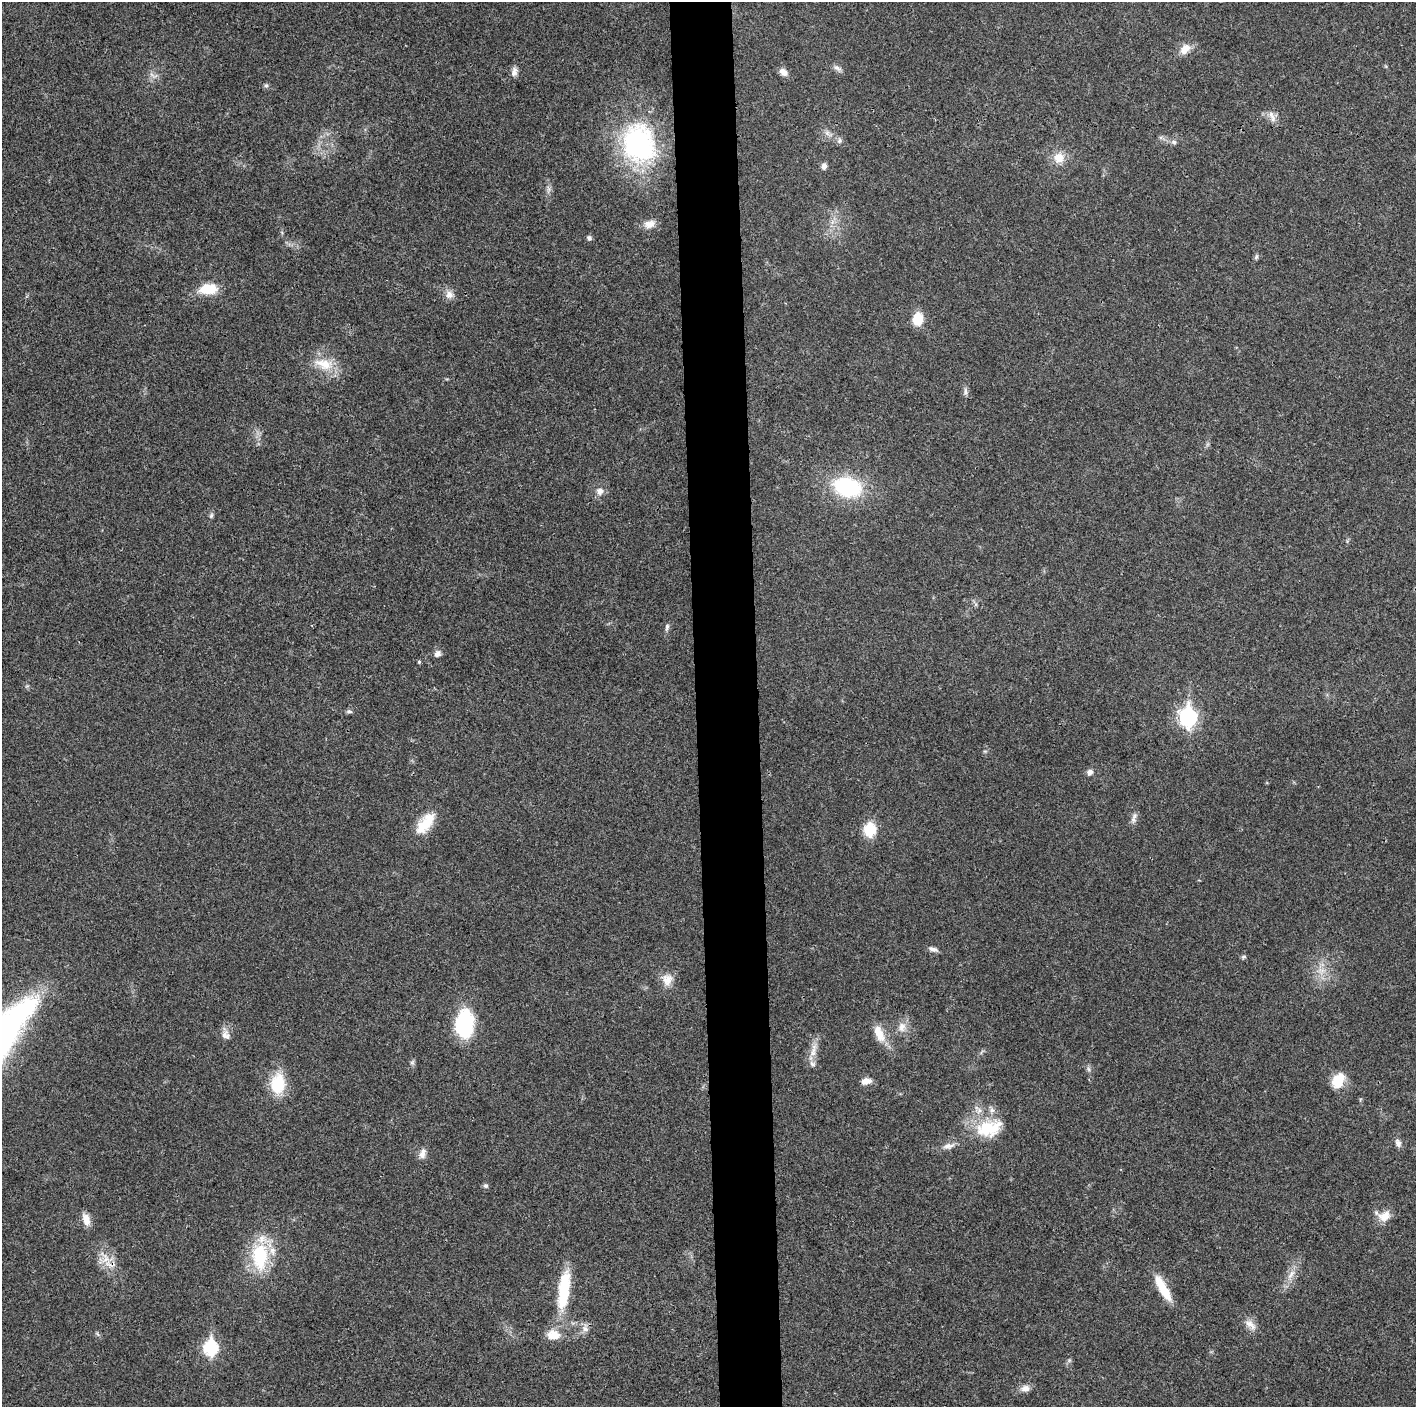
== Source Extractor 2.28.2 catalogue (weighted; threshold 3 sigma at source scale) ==
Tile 5 of 3 x 3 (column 2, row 2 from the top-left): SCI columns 1415-2828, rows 1412-2816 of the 4243 x 4225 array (HDU 1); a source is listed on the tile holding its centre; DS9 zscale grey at full resolution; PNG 1418 x 1409 px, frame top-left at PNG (2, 2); no overlay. Shown black and unused: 4% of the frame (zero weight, under 3 of 4 exposures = <1% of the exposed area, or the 3 px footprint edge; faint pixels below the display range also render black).
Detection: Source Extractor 2.28.2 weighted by HDU 2 'WHT'; one run over the whole footprint, this tile lists its part. Background 0.0192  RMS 0.0039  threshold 0.0176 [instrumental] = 3 sigma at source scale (4.5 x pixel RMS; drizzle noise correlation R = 1.50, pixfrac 1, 0.05/0.05 arcsec/px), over >= 5 px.
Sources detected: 66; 3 inside a brighter listed object's ellipse — not listed separately; the other 63 listed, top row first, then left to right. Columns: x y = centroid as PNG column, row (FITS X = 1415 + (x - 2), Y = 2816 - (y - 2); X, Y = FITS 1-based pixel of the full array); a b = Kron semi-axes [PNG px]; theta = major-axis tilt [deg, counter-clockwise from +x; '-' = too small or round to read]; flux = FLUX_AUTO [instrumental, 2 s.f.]
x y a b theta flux
1185 49 15 11 49 4
837 68 12 6 -30 1.5
514 72 13 7 76 1.9
783 72 10 7 -38 2.6
152 75 9 4 -45 1.1
266 85 6 5 - 0.71
1272 116 19 7 -67 2.4
827 133 8 5 -45 1.2
839 141 7 5 -85 0.95
1174 142 7 6 - 1
639 144 36 29 -77 72
1059 158 14 13 - 5.4
824 166 7 6 - 1.5
649 224 15 10 13 3.3
589 238 7 6 - 0.94
1256 257 8 4 63 0.77
208 289 17 10 6 11
449 295 11 10 - 2.5
918 319 11 8 82 11
324 364 29 14 -17 9.2
965 391 11 4 -85 1.1
847 487 26 17 -14 38
600 491 8 7 - 2.3
211 516 8 5 63 0.82
667 627 10 5 79 1
437 654 9 7 40 1.7
419 662 5 4 - 0.51
349 711 8 5 3 0.83
1188 717 9 7 -90 120
985 751 6 4 17 0.49
1090 772 7 7 - 1.5
1134 818 16 6 76 1.8
425 823 31 14 51 10
870 829 11 10 - 13
933 949 12 6 -17 1.6
1243 957 7 5 7 0.63
667 980 16 14 -87 4.5
464 1024 30 18 86 27
902 1027 14 10 75 3.2
879 1033 25 11 -66 6.3
225 1035 12 11 - 2.6
813 1050 24 7 79 3.9
412 1062 7 4 0 0.63
1089 1069 7 4 -87 0.79
1338 1080 16 11 66 9.7
866 1081 11 7 10 3
278 1084 27 19 85 12
989 1128 39 23 14 18
1398 1143 11 7 -67 1.7
948 1146 17 7 13 2.5
422 1154 14 8 75 2.4
486 1186 7 5 0 0.75
1384 1216 17 12 31 4.6
86 1219 14 8 -73 4.1
260 1256 29 17 -88 26
106 1258 15 11 -88 5.3
1291 1274 17 6 57 3.2
1163 1288 34 9 -61 9.7
564 1291 51 13 82 20
1250 1324 19 8 -41 3.2
585 1329 10 8 -13 2.2
211 1348 8 7 - 55
1025 1388 13 9 10 2.4
Overlapping masked pixels (flux is a lower limit): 1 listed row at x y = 106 1258